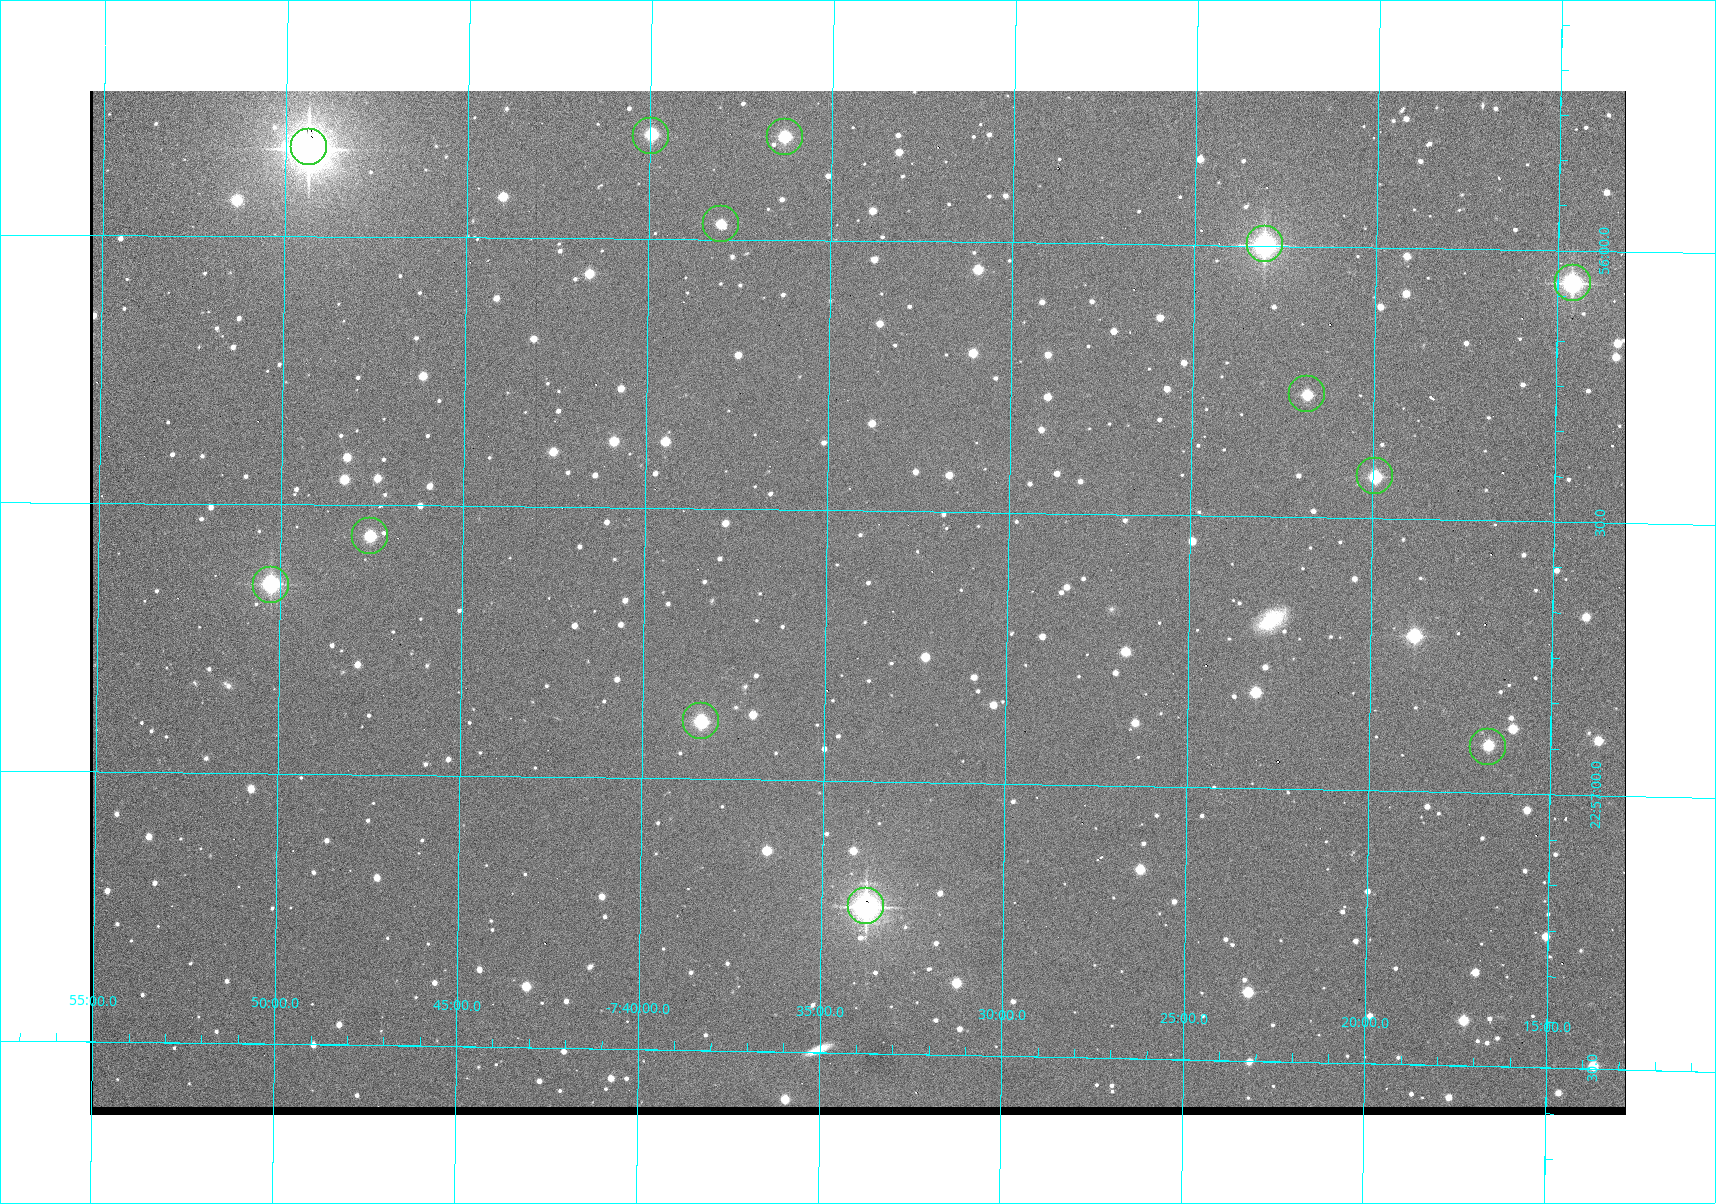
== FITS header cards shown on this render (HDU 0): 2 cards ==
NAXIS1  =                 1536 /fastest changing axis
NAXIS2  =                 1024 /next to fastest changing axis

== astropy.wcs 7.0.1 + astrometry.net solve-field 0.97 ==
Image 1536 x 1024 px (HDU 0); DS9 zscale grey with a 90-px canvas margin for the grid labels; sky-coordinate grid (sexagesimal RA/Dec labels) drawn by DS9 from the SOLVED WCS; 13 Tycho-2 reference stars matched to detected sources circled (green)
Header WCS: none
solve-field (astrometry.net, Tycho-2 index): SOLVED blind (the file carries no WCS)
Solved WCS: RA---TAN-SIP/DEC--TAN-SIP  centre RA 22:56:40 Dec -07:34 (344.17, -7.57 deg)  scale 1.65 arcsec/px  FOV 42.2' x 28.1'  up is -91 deg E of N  parity flipped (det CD > 0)
(file carries no celestial WCS; the grid is the blind solution)
Tycho-2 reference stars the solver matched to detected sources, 13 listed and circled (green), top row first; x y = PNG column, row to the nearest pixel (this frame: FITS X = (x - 90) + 1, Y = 1024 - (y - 91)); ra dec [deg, ICRS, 3 dp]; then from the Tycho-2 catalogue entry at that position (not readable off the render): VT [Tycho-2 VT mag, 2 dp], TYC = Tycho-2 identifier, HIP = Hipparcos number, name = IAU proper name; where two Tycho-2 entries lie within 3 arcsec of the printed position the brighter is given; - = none
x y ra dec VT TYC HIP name
651 136 343.952 -7.666 11.47 5813-94-1 - -
785 137 343.952 -7.605 11.45 5813-60-1 - -
309 147 343.958 -7.823 8.08 5813-175-1 113231 -
721 224 343.993 -7.634 12.58 5813-64-1 - -
1265 244 343.999 -7.385 9.60 5241-730-1 - -
1573 283 344.015 -7.243 10.16 5241-846-1 - -
1307 394 344.068 -7.364 12.32 5241-801-1 - -
1375 476 344.106 -7.332 11.78 5241-786-1 - -
370 536 344.140 -7.792 11.90 5813-158-1 - -
271 585 344.162 -7.837 10.55 5813-181-1 - -
701 721 344.223 -7.639 11.18 5813-80-1 - -
1488 747 344.229 -7.279 12.18 5241-862-1 - -
866 906 344.307 -7.563 9.30 5813-35-1 - -